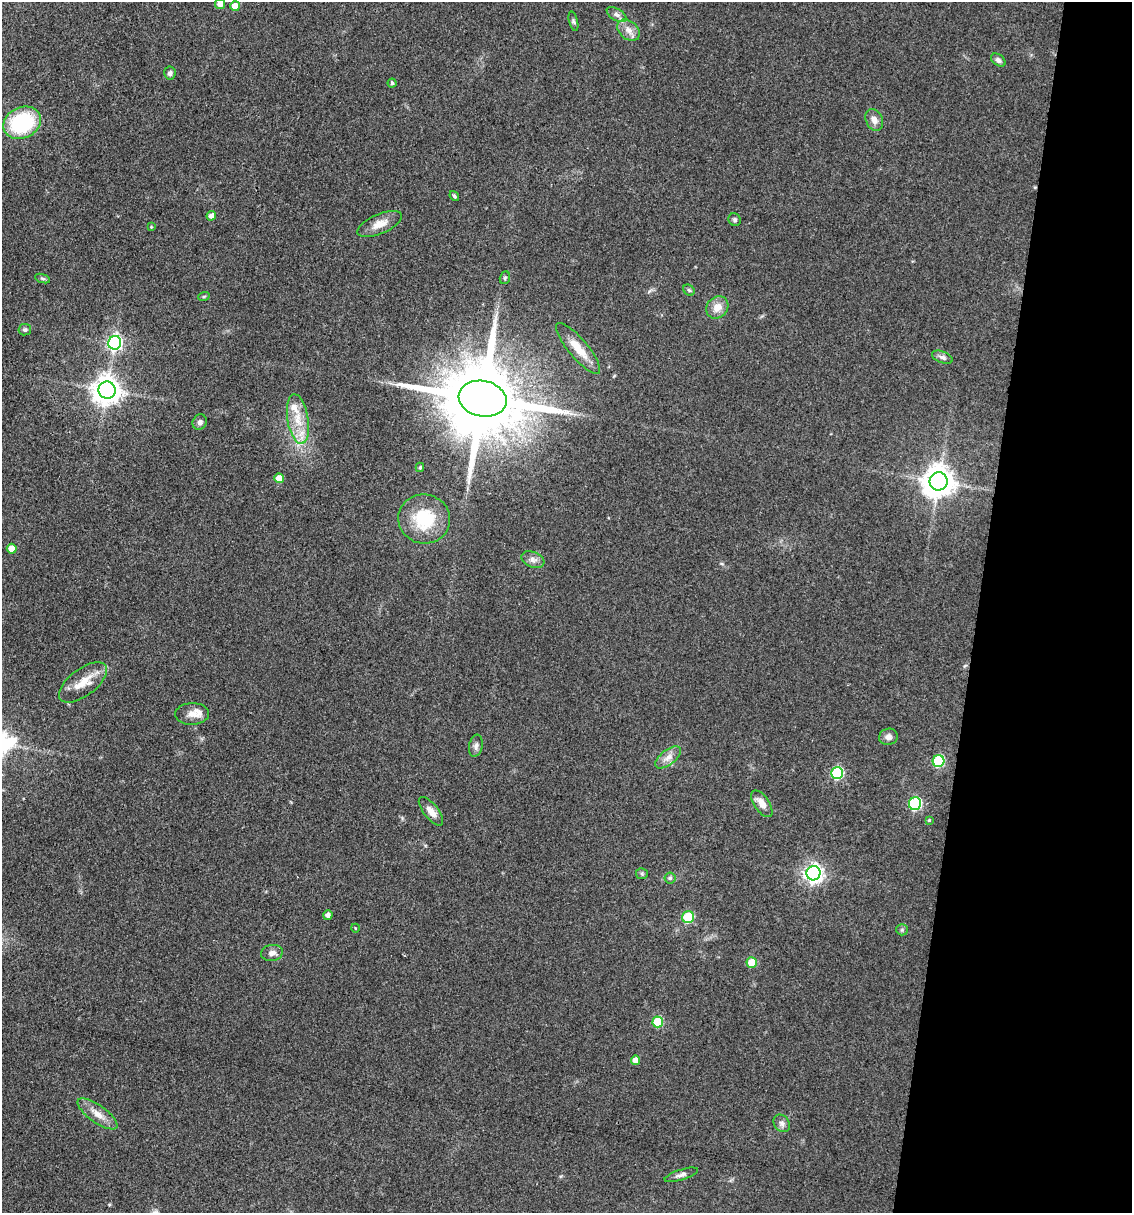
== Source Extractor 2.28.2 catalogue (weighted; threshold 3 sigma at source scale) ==
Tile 8 of 4 x 4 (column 4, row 2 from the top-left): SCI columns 3625-4754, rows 2426-3636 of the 4873 x 4848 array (HDU 1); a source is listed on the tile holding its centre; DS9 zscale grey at full resolution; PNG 1134 x 1215 px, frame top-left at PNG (2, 2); each listed source drawn as its Kron ellipse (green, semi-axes under 4 px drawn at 4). Shown black and unused: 14% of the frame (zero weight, under 3 of 4 exposures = <1% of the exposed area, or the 3 px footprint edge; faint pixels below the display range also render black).
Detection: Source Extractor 2.28.2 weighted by HDU 2 'WHT'; one run over the whole footprint, this tile lists its part. Background 0.149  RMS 0.0071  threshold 0.032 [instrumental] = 3 sigma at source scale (4.5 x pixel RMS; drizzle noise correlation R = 1.50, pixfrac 1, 0.05/0.05 arcsec/px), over >= 5 px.
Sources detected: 61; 2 inside a brighter listed object's ellipse — not listed separately; the other 59 listed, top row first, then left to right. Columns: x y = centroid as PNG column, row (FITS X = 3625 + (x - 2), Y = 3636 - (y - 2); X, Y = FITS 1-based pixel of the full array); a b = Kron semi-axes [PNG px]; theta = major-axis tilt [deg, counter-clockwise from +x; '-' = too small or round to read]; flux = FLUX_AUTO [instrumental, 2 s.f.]
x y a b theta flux
220 4 5 5 - 4.4
235 6 5 5 - 8.6
617 15 11 5 -32 2.7
573 21 10 3 -75 1.3
629 30 13 9 -40 5.4
998 60 8 5 -37 2.1
170 73 6 5 - 1.8
392 83 4 4 - 1
874 120 11 8 -66 4.6
22 123 19 15 26 55
454 196 5 4 - 1.2
211 216 5 4 - 3.6
735 220 6 6 - 1.5
380 224 24 10 23 8.2
151 227 4 3 - 0.64
505 278 6 5 - 1.2
43 279 8 3 -19 1.2
689 290 6 5 - 1.2
204 296 6 3 20 0.78
717 307 12 10 46 7.2
25 330 6 6 - 1.5
115 343 7 6 - 160
578 348 32 9 -50 14
942 357 11 5 -21 2.3
107 390 8 8 - 860
483 399 24 18 -12 11000
298 419 25 10 -81 15
200 422 8 7 - 2.2
420 467 5 3 - 0.95
279 478 5 4 - 8.7
939 481 9 9 - 1100
424 519 26 24 -12 35
12 549 5 5 - 9.5
533 560 12 7 -22 3.7
83 682 28 13 37 13
192 714 17 11 2 6.6
888 737 9 8 - 3.5
476 746 11 6 79 2.7
668 757 15 7 39 4.9
939 761 6 6 - 56
837 773 6 6 - 70
762 804 15 7 -56 6.4
915 804 6 6 - 80
431 811 17 7 -51 5.3
929 820 4 4 - 0.76
813 873 7 7 - 330
642 874 6 5 - 1.2
670 878 5 5 - 1.5
328 915 5 4 - 2.5
688 917 6 6 - 31
355 928 4 3 - 0.59
902 930 6 5 - 1.2
272 953 11 8 10 3.2
752 963 5 5 - 19
658 1022 5 5 - 32
636 1060 5 4 - 6.7
97 1114 24 8 -35 8.1
782 1123 9 7 -54 2.7
681 1175 17 5 17 2.9
Isophote crosses this tile's border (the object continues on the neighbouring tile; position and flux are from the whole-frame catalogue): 1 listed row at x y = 220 4